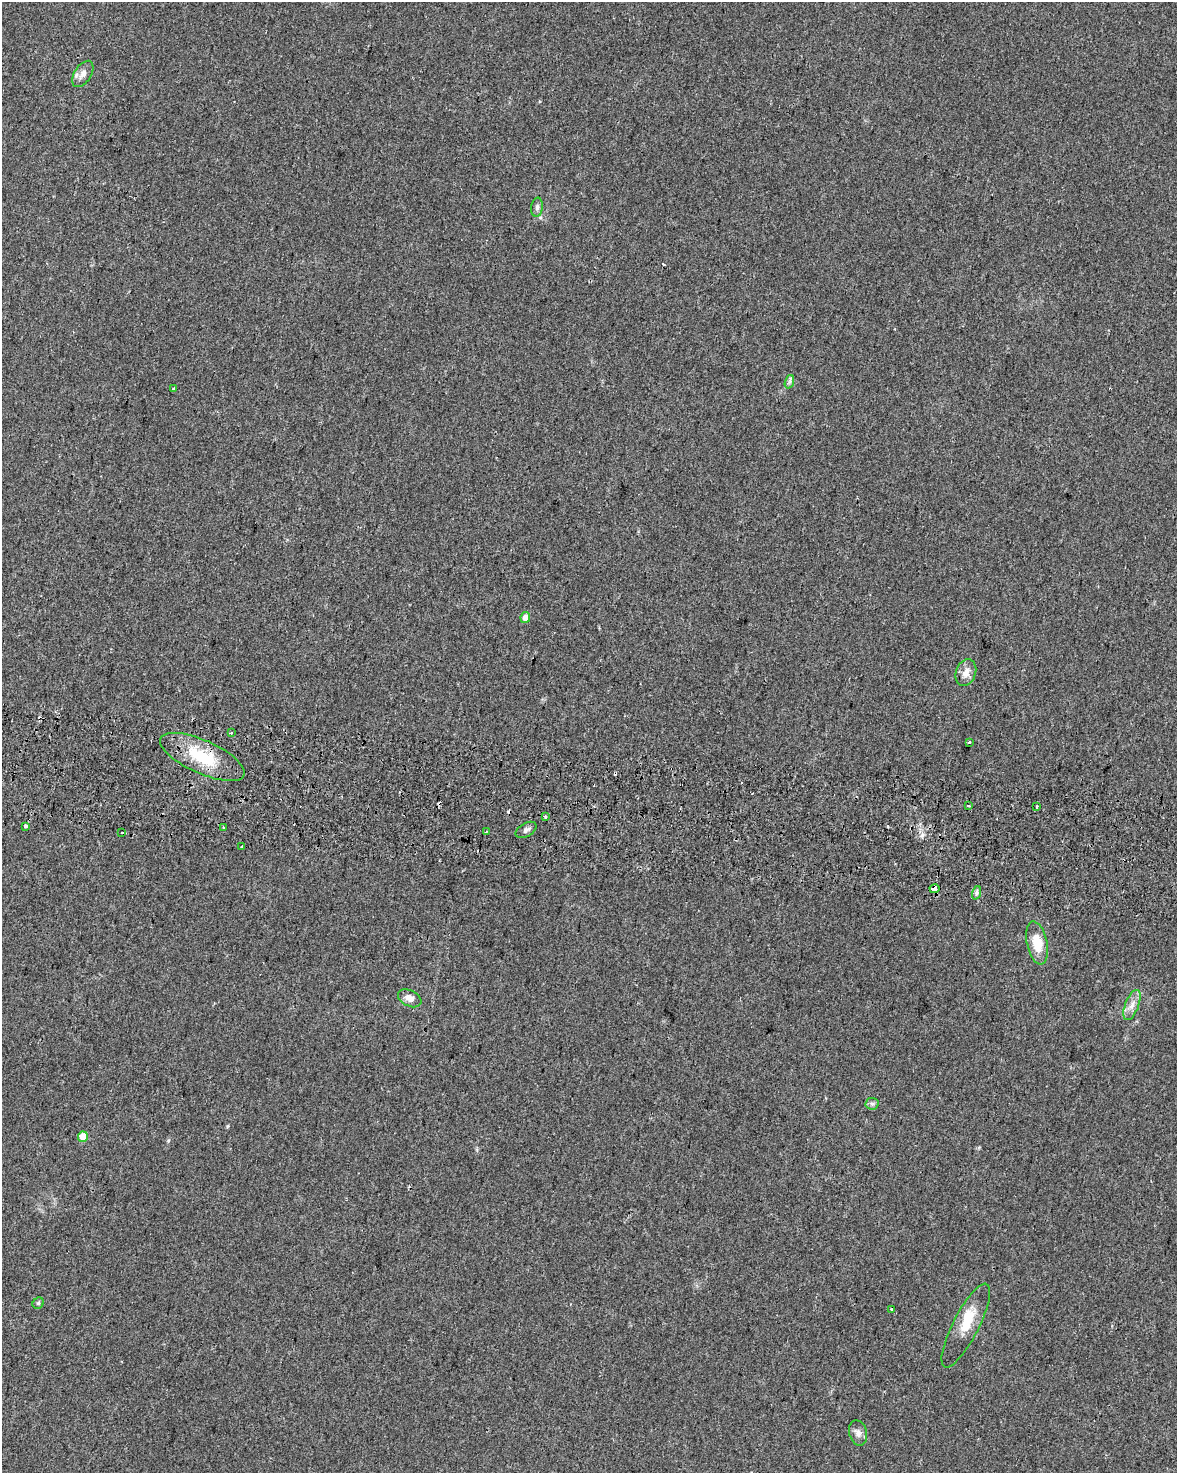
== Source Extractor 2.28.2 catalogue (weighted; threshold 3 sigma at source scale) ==
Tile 7 of 4 x 3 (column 3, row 2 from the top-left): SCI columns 2407-3581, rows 1808-3278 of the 4803 x 5029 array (HDU 1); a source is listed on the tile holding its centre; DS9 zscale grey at full resolution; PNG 1179 x 1475 px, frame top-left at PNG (2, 2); each listed source drawn as its Kron ellipse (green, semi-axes under 4 px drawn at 4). Shown black and unused: <1% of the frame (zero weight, under 2 of 3 exposures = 4% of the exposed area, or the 3 px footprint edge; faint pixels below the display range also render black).
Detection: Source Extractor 2.28.2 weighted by HDU 2 'WHT'; one run over the whole footprint, this tile lists its part. Background 0.0284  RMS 0.0049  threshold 0.0221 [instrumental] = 3 sigma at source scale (4.5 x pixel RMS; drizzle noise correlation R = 1.50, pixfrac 1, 0.0396/0.0396 arcsec/px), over >= 5 px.
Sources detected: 37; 1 inside a brighter object's white glare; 6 cosmic-ray / hot-pixel residue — neither listed nor drawn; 1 inside a brighter listed object's ellipse — not listed separately; the other 29 listed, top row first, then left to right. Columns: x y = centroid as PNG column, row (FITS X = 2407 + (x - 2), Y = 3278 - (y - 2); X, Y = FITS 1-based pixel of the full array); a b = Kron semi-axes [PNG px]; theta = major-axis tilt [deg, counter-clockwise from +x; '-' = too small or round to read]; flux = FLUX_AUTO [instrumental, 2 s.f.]
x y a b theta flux
83 74 14 8 57 2.9
537 207 9 6 82 1.6
789 382 7 4 71 1.1
173 389 3 3 - 1.1
525 617 5 5 - 4.4
966 672 14 10 70 4.1
231 733 3 2 - 0.67
969 742 3 3 - 0.81
202 757 45 16 -24 24
968 806 4 3 - 0.72
1037 806 3 3 - 2.5
546 817 3 3 - 4
25 826 4 3 - 4.2
224 828 3 3 - 1.9
526 830 11 6 30 1.9
486 832 4 2 - 0.43
122 833 3 2 - 0.76
242 847 3 3 - 0.91
935 889 5 4 - 23
976 893 7 4 71 0.95
1037 943 22 10 -78 11
410 998 12 8 -26 3.6
1132 1005 16 7 69 3.6
872 1104 6 6 - 1.1
83 1137 5 5 - 8.8
38 1303 6 5 - 0.81
892 1309 3 3 - 1.1
966 1325 46 13 63 12
858 1433 13 9 -76 2.8
Overlapping masked pixels (flux is a lower limit): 2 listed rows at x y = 202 757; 935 889
Unlisted compact peaks at least as high as the median listed source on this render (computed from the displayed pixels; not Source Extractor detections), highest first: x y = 922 835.